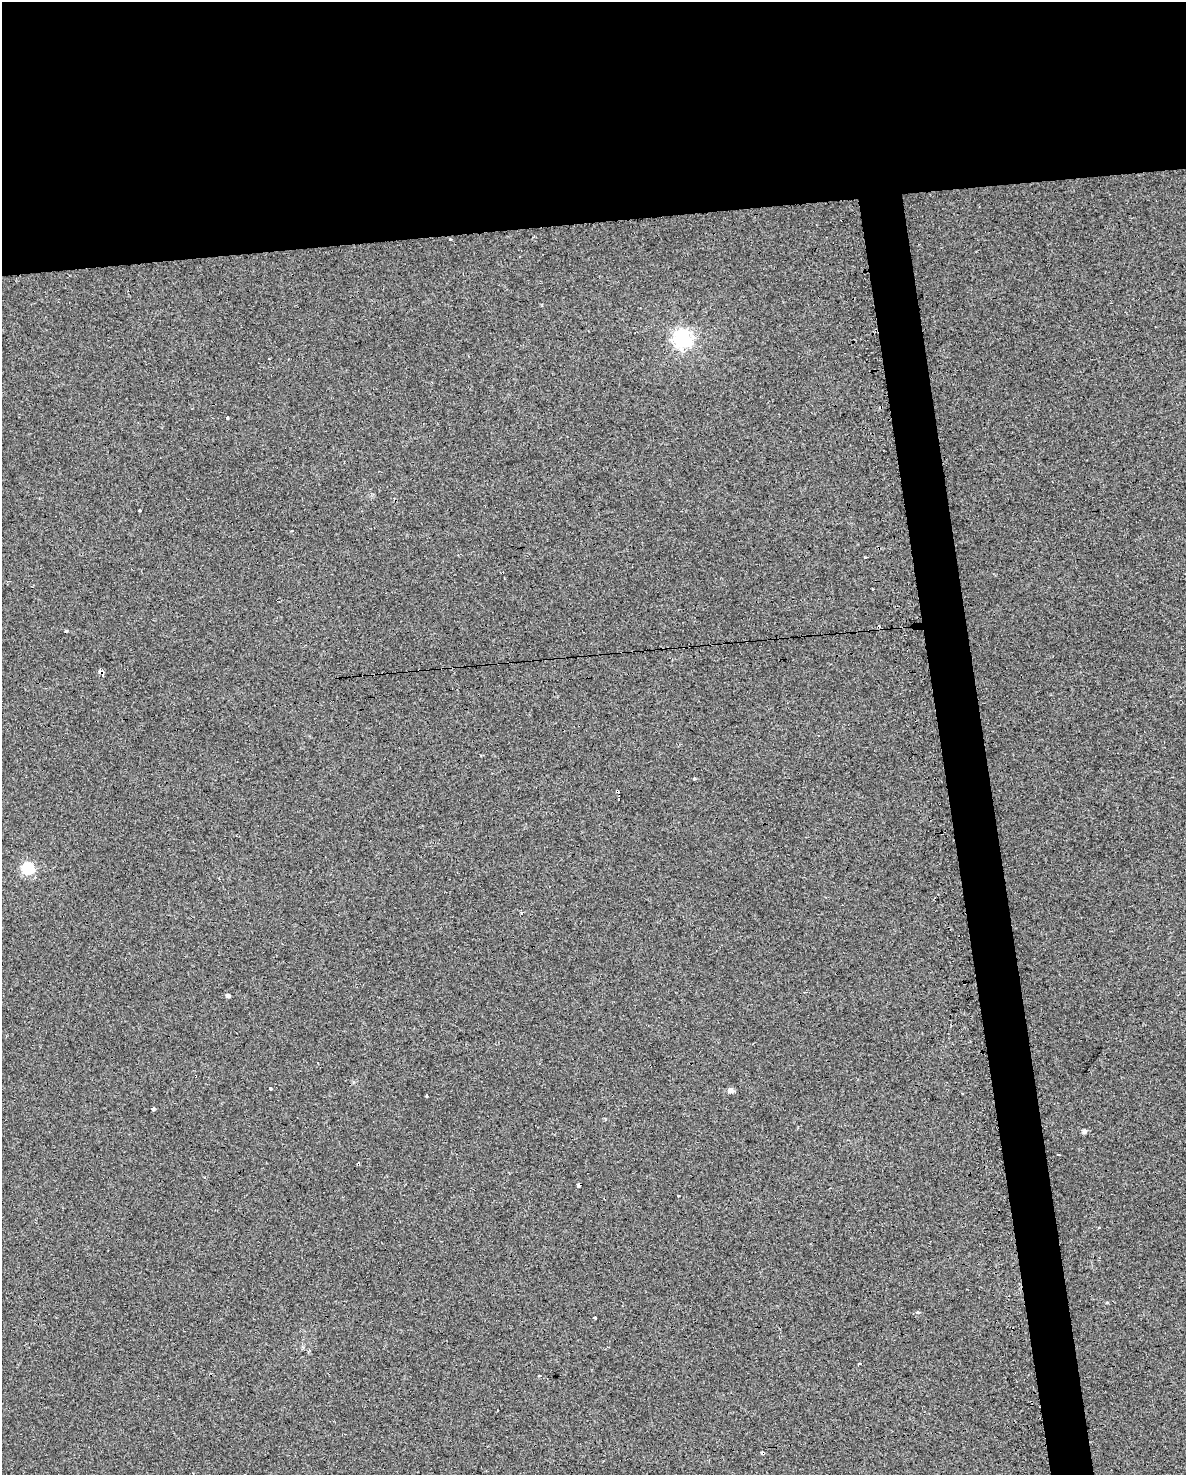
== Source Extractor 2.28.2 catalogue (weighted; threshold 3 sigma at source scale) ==
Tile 2 of 4 x 3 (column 2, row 1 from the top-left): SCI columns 1222-2405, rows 3009-4481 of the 4772 x 4534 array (HDU 1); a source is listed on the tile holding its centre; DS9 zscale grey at full resolution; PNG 1188 x 1477 px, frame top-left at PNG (2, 2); no overlay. Shown black and unused: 18% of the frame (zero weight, under 2 of 3 exposures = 3% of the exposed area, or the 3 px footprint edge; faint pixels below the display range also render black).
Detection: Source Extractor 2.28.2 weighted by HDU 2 'WHT'; one run over the whole footprint, this tile lists its part. Background 0.0301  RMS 0.013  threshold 0.0601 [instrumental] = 3 sigma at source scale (4.5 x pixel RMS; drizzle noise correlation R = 1.50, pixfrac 1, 0.0396/0.0396 arcsec/px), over >= 5 px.
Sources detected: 32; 7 cosmic-ray / hot-pixel residue — not listed; the other 25 listed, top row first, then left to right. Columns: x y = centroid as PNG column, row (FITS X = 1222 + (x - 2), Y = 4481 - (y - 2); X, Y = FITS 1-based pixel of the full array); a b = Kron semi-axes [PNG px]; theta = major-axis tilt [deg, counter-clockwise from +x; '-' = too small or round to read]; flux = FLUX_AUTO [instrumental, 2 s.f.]
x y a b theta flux
450 239 3 3 - 8.3
682 339 7 7 - 540
228 418 3 3 - 5.6
139 511 3 3 - 6.5
864 558 3 3 - 17
102 673 4 3 - 23
694 779 5 3 - 1.2
617 791 3 3 - 2.7
28 868 6 6 - 140
521 913 3 2 - 3.3
227 995 5 4 - 4.3
270 1089 3 3 - 9.9
730 1090 5 5 - 8.6
426 1096 3 3 - 4.2
153 1109 3 3 - 23
1084 1131 4 4 - 6.2
1058 1155 3 3 - 2.8
578 1185 4 3 - 43
678 1195 3 3 - 5.1
1099 1228 3 3 - 6.3
918 1313 3 3 - 4.5
595 1318 3 3 - 2
859 1363 3 2 - 2.5
539 1375 3 3 - 10
763 1453 4 3 - 13
Overlapping masked pixels (flux is a lower limit): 4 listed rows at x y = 102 673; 617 791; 578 1185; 763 1453